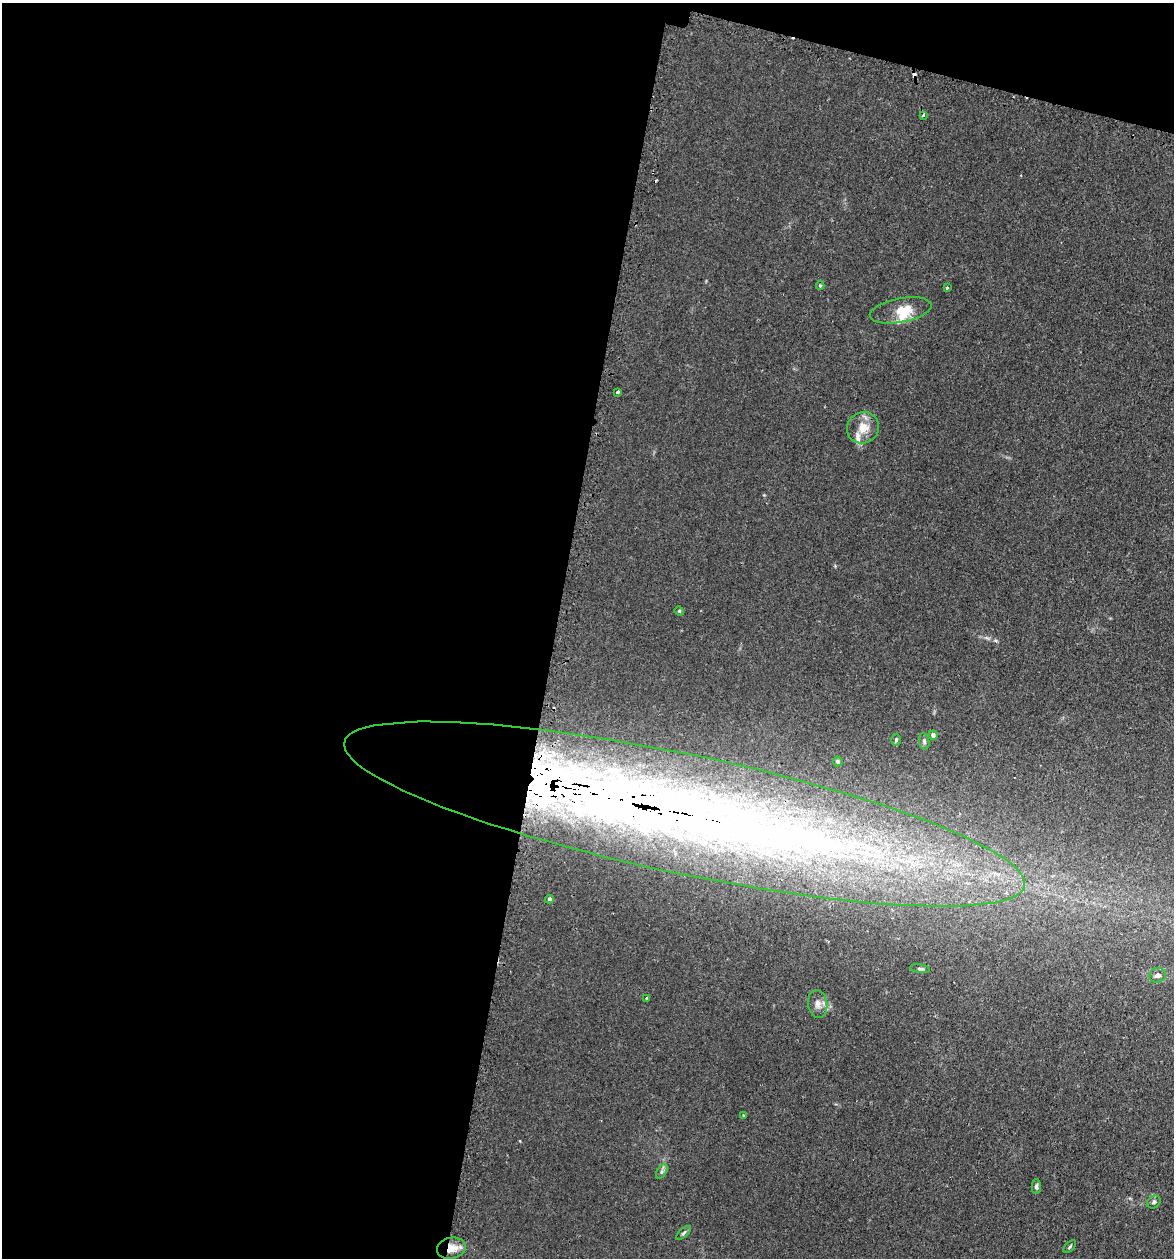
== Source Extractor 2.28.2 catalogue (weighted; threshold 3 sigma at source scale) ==
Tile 1 of 4 x 4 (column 1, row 1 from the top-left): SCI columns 266-1437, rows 3791-5046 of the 5097 x 5069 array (HDU 1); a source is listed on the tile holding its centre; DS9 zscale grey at full resolution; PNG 1176 x 1260 px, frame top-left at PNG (2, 3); each listed source drawn as its Kron ellipse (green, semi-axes under 4 px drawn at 4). Shown black and unused: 50% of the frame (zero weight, under 2 of 3 exposures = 3% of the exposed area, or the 3 px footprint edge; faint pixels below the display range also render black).
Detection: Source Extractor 2.28.2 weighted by HDU 2 'WHT'; one run over the whole footprint, this tile lists its part. Background 0.0402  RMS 0.0056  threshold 0.025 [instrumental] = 3 sigma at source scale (4.5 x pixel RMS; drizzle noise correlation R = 1.50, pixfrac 1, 0.05/0.05 arcsec/px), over >= 5 px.
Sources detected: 33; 1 inside a brighter object's white glare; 4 cosmic-ray / hot-pixel residue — neither listed nor drawn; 4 inside a brighter listed object's ellipse — not listed separately; the other 24 listed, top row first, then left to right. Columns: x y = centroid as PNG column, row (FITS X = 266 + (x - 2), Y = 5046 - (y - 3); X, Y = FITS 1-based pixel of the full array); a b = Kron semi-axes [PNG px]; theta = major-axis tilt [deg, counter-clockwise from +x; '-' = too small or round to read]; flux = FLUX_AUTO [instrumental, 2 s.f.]
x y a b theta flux
923 115 3 3 - 0.66
820 285 4 4 - 0.66
947 287 4 3 - 0.65
901 310 31 12 11 10
617 392 4 3 - 2.2
863 428 16 15 - 8
679 611 5 4 - 0.61
933 735 4 4 - 1.6
896 740 6 5 - 0.88
924 741 8 5 -80 1.2
838 761 5 5 - 0.83
684 814 348 59 -12 1000
549 899 4 3 - 0.87
920 969 10 3 -8 0.8
1157 975 8 7 - 1.9
647 998 3 3 - 1.6
818 1004 14 9 -83 3.8
744 1115 3 2 - 0.51
662 1171 8 4 59 1.2
1036 1187 7 4 -90 1.3
1154 1202 7 6 - 1.2
684 1233 9 4 42 1
1070 1247 8 3 45 0.75
451 1248 14 10 12 6.7
Overlapping masked pixels (flux is a lower limit): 2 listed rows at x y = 684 814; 451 1248